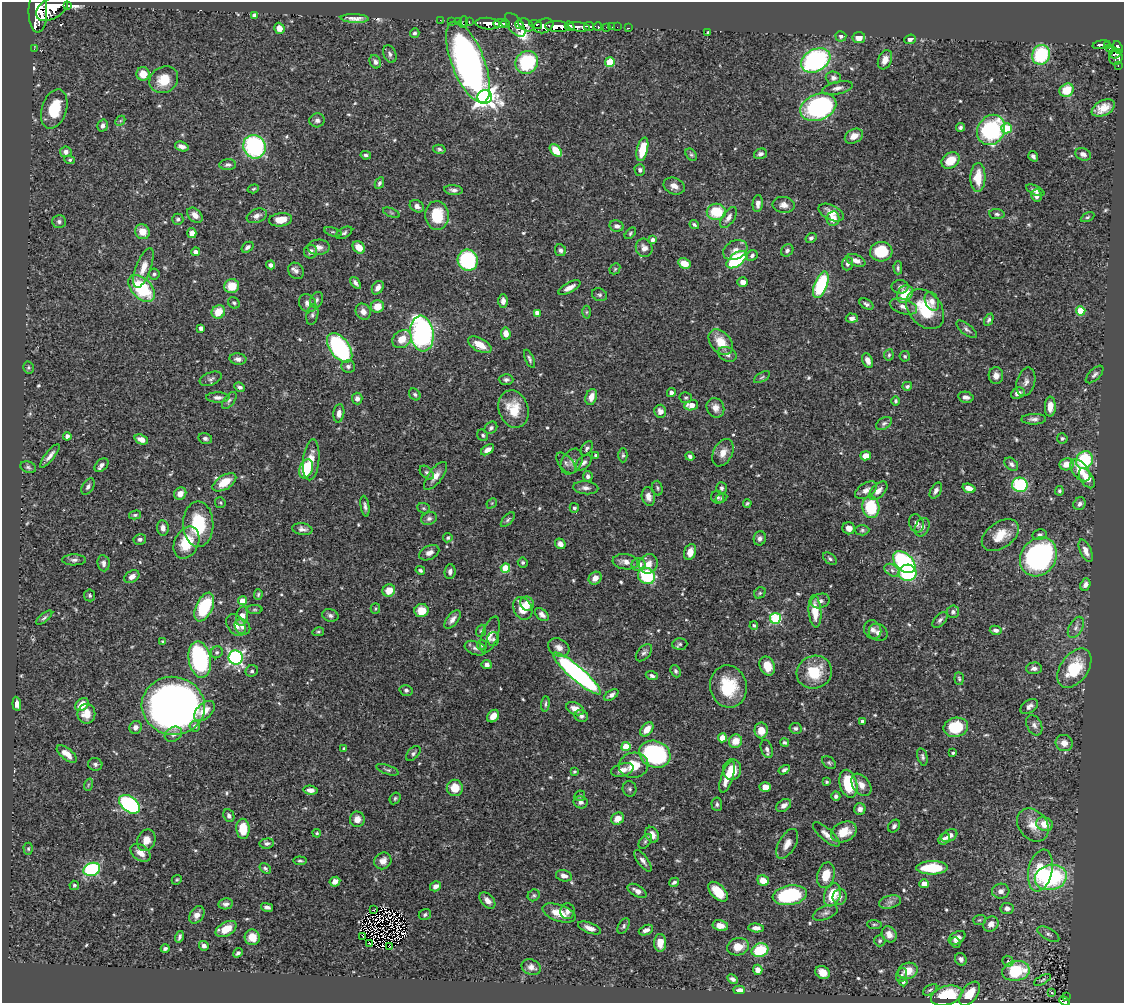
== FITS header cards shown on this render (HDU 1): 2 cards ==
NAXIS1  =                 1122
NAXIS2  =                 1001

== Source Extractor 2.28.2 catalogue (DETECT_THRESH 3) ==
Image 1122 x 1001 px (HDU 1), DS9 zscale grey, 1 PNG px = 1 image px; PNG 1126 x 1005 px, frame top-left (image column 1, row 1001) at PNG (2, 2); each listed source drawn as its Kron ellipse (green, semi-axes under 4 px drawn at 4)
Background 0.464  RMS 0.018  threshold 0.0529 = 3 sigma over >= 5 px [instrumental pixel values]
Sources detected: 612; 7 with non-positive FLUX_AUTO (blend fragments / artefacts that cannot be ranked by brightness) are neither listed nor drawn; of the other 605, the 500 brightest by FLUX_AUTO listed and drawn (105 fainter detections omitted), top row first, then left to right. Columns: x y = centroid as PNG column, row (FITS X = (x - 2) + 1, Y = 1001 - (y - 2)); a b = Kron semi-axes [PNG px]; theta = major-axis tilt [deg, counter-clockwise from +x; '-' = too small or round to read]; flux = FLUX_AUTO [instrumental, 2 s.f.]
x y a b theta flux
67 5 3 3 - 55
52 8 17 10 32 2700
38 11 21 9 89 2800
254 15 4 3 - 4.4
355 18 14 4 -2 8.2
440 20 2 2 - 8.6
452 21 3 3 - 18
458 21 2 2 - 8
469 21 3 2 - 14
464 22 6 2 71 13
488 24 12 5 -5 940
500 24 7 3 -1 590
506 24 4 3 - 220
519 24 4 3 - 97
536 24 6 3 -15 220
515 25 14 7 -53 250
526 25 8 5 -33 350
544 26 10 7 21 500
570 26 5 3 - 300
589 26 5 3 - 130
557 27 12 5 -2 1300
579 27 11 4 -6 650
598 27 4 3 - 76
607 27 3 3 - 27
612 27 2 2 - 4.4
617 27 2 2 - 7.4
279 28 5 5 - 10
629 28 2 2 - 4.6
708 32 4 3 - 1.7
415 33 5 4 - 2.4
841 36 5 5 - 3.1
859 37 6 5 - 12
910 39 6 4 21 3.8
1101 45 9 4 11 130
1107 45 3 3 - 82
1118 47 7 3 -68 180
1109 48 3 3 - 58
34 49 3 2 - 4.7
390 54 9 6 -68 4.3
1115 54 6 5 - 140
1041 55 10 9 - 80
1116 58 7 6 - 180
816 60 15 11 29 200
885 60 10 6 67 9.4
375 62 7 5 -60 4.2
468 62 43 16 -68 640
527 62 12 11 - 85
610 62 5 4 - 43
1118 66 3 2 - 9.7
143 74 7 6 - 16
833 78 7 6 - 3.9
164 80 15 12 34 25
837 88 15 6 14 6.3
1067 90 7 6 - 27
485 97 7 7 - 670
818 107 19 13 22 210
1103 108 12 7 27 14
54 109 20 12 71 40
317 120 7 7 - 4.3
120 121 5 4 - 1.6
103 126 6 5 - 4.3
961 127 4 4 - 2.9
1006 128 5 5 - 55
991 130 16 13 59 140
854 136 9 7 27 11
182 146 7 4 -17 6.4
254 147 12 11 - 160
439 149 6 4 -15 2.4
642 149 12 5 77 31
556 150 7 5 -47 26
66 152 5 5 - 5.3
760 154 7 5 18 3.8
1083 154 8 6 -23 5
366 155 5 3 - 2.6
691 155 7 5 -49 2.1
1033 156 5 4 - 3.3
70 160 5 4 - 1.9
950 160 10 7 35 26
228 165 8 5 1 3.8
640 170 6 5 - 3.2
978 177 14 7 88 25
379 183 6 4 63 2.7
674 186 11 8 -22 8.1
253 189 6 4 17 1.6
453 190 9 5 -6 4.1
1035 190 10 4 -25 4.3
1037 195 6 5 - 6.4
758 204 8 5 84 5.6
784 205 11 8 -6 7.1
417 206 7 5 -30 5.2
716 212 9 8 - 41
831 212 13 7 -26 13
391 213 9 3 -21 1.7
997 214 8 5 -7 2.9
195 215 9 6 -43 8
437 215 14 12 -86 38
257 216 10 7 22 5.5
1087 217 7 4 26 1.9
728 218 12 6 56 6.3
178 219 6 5 - 2.8
833 219 7 6 - 14
280 220 11 6 6 16
59 221 7 6 - 3.1
694 225 5 4 - 2.3
617 226 7 5 -12 4.9
142 232 7 7 - 14
333 232 9 4 -18 2.2
192 233 5 4 - 8.4
344 233 9 5 30 2.7
630 233 7 4 47 2
811 238 6 4 35 3.1
652 240 4 4 - 3.3
247 247 6 4 35 3.5
318 247 11 7 2 6.6
359 247 7 5 -43 15
644 248 9 8 - 7.2
560 250 6 5 - 3.4
735 250 13 9 28 8.9
787 250 7 5 43 3.3
196 252 4 4 - 5.7
311 252 7 6 - 5.3
881 252 11 10 - 43
752 255 6 5 - 3.8
468 260 11 10 - 100
736 260 11 6 37 120
856 260 10 5 -22 6.9
684 263 6 5 - 18
847 264 6 5 - 3.5
271 265 4 4 - 3.7
143 268 21 7 70 14
898 268 6 4 -90 2.2
615 269 6 5 - 1.9
296 271 9 7 -50 5
154 274 5 5 - 2.6
743 282 5 4 - 7.4
355 283 7 3 -52 3.7
821 285 14 6 69 94
232 286 7 7 - 22
900 287 8 7 - 4.5
142 288 16 9 -45 81
378 288 7 5 57 6.9
569 288 12 5 28 8.2
905 294 9 7 56 32
599 295 8 6 -23 2.8
316 300 8 6 66 3.5
503 301 6 4 90 5.3
932 301 10 6 -65 7.5
234 303 6 5 - 2.3
308 303 9 8 - 6.7
866 304 7 5 -32 3
377 306 6 6 - 16
903 307 14 7 -17 7.8
925 309 22 16 -50 49
1081 311 4 4 - 36
218 312 7 6 - 22
363 312 8 7 - 6.3
586 312 6 4 89 1.8
537 313 4 4 - 8.9
312 315 10 5 78 3.6
852 318 6 4 -2 5.6
989 320 6 4 64 2.8
201 328 4 4 - 5.3
967 329 12 5 -38 3.9
506 333 6 5 - 9.5
422 334 18 11 -83 300
402 339 10 8 36 17
721 342 14 10 -49 23
480 345 13 6 -29 16
340 348 17 9 -54 180
727 354 9 7 -24 4.9
889 355 6 4 82 2
905 356 5 5 - 2
238 359 8 5 -5 4.6
529 359 10 4 -66 2.9
868 360 7 5 -65 8
348 366 7 6 - 3.6
28 368 6 5 - 1.9
1095 374 11 5 45 3.6
996 376 8 7 - 7.2
762 377 9 4 30 2.3
211 379 11 6 21 3.9
506 380 7 5 -2 3.4
1026 382 14 9 75 7
907 386 5 4 - 2.3
240 387 6 4 -25 2.9
671 393 4 4 - 4.2
1018 393 7 5 24 6.2
415 394 6 5 - 2.3
218 397 11 5 -1 4.7
591 397 8 5 72 11
966 397 8 5 -12 4.6
686 398 6 5 - 2
357 399 6 5 - 4.9
229 400 10 5 53 3.2
896 401 5 4 - 2
691 405 7 5 10 13
1050 407 10 5 89 12
715 408 10 8 -68 9
513 409 19 14 -71 31
660 411 6 6 - 6.2
339 413 9 5 84 6.7
1034 419 12 5 1 4.4
884 423 9 5 32 3.1
491 428 7 5 41 3.2
483 435 6 5 - 2.5
67 436 4 4 - 4.6
205 438 7 5 -13 3
1062 438 5 5 - 2.3
141 439 7 5 -21 8
587 448 8 5 54 3.1
487 450 7 4 33 7.4
723 453 14 9 63 11
623 455 7 4 90 2.2
50 456 14 4 51 6.3
596 456 4 3 - 3.3
690 456 4 4 - 3.5
866 456 5 4 - 13
311 460 20 8 84 16
1084 460 9 8 - 69
572 462 14 9 56 7.2
566 463 12 6 -49 4.5
584 463 9 5 44 4.4
1011 464 8 5 -42 3.7
1067 464 7 6 - 14
101 465 8 5 43 4.7
28 467 8 5 -21 2.9
306 469 10 6 70 50
1080 470 13 7 -49 19
427 473 8 5 -45 3.5
435 476 16 7 53 9.9
588 476 5 5 - 4.6
1087 478 11 6 -59 12
224 482 13 7 32 25
1020 485 8 7 - 95
88 487 9 5 58 4
586 488 12 6 -5 5.6
657 488 7 5 -75 2.2
721 488 6 5 - 3
969 488 6 4 -18 9
866 490 12 7 31 7.2
878 491 11 6 45 9.2
936 491 8 5 61 4.5
1059 491 5 4 - 2.2
180 494 6 5 - 9.7
648 497 9 6 -78 8.1
718 497 7 6 - 2.9
721 498 6 4 28 1.6
220 503 6 5 - 1.9
492 503 6 4 46 1.6
747 503 4 3 - 1.7
1080 504 7 6 - 4.3
365 506 10 4 -81 3.9
871 507 11 8 -80 55
424 508 6 5 - 1.9
574 508 5 4 - 3.1
135 515 6 4 14 2.4
429 518 8 6 23 3.9
508 520 9 4 48 2.7
916 523 9 7 -71 6.9
198 524 22 15 -89 57
922 527 9 7 63 5.5
163 528 8 5 -84 6.2
849 528 6 6 - 6.5
302 529 10 6 -9 4.9
862 530 7 5 2 2.4
1000 535 21 13 35 24
1040 535 7 5 12 3
448 538 5 4 - 2.5
760 538 7 6 - 3.9
140 539 6 5 - 3.4
186 543 17 12 64 37
560 544 5 5 - 5.8
1086 551 12 5 -67 8
690 552 8 5 72 11
429 553 11 6 27 7.4
1038 557 20 17 53 270
830 559 8 5 -39 2.7
74 560 12 5 0 4.4
523 562 5 5 - 2.4
625 562 13 7 -6 8.3
904 562 13 8 -43 200
103 563 8 6 -82 4.5
638 564 7 6 - 12
648 564 10 9 - 11
505 568 5 4 - 41
420 570 5 3 - 2.2
892 570 8 5 -32 4
450 572 7 5 85 4.4
908 573 9 8 - 71
646 576 9 8 - 76
132 577 8 5 32 6.6
595 578 7 6 - 9.3
1085 585 6 5 - 5.1
389 591 6 6 - 17
760 593 6 5 - 1.8
258 594 5 4 - 1.9
90 595 6 5 - 2.1
242 601 4 4 - 17
820 601 9 7 18 5
527 604 7 6 - 11
204 607 15 8 64 77
375 608 5 4 - 1.7
523 608 12 9 -64 28
255 610 8 4 0 1.9
421 610 7 6 - 20
815 611 16 6 -85 23
953 612 6 6 - 3.6
330 615 8 6 -15 3.5
542 615 8 5 -40 5.2
242 616 10 6 78 9.1
44 618 10 4 40 2.6
775 618 5 5 - 110
452 619 11 5 51 6.3
940 620 9 5 48 3.6
236 625 12 8 -56 10
754 625 4 4 - 2.6
242 627 8 7 - 6.1
1076 627 11 6 61 5.1
873 630 10 8 -60 5.8
996 630 6 4 -14 4.4
481 631 6 5 - 1.9
318 632 5 4 - 2
878 632 10 8 -31 5.8
490 635 19 8 71 10
493 639 6 6 - 2.6
163 642 4 4 - 1.6
680 644 7 5 3 2.8
482 645 5 5 - 1.9
559 647 11 8 -28 8.3
475 648 11 6 -21 4.6
217 652 6 5 - 2.8
644 653 10 6 48 3.7
236 658 7 7 - 300
200 659 18 11 -79 170
487 665 5 4 - 5.3
767 666 10 7 -67 20
1034 668 8 6 2 5.3
1074 668 22 13 54 47
252 671 6 5 - 2.6
676 671 6 5 - 2.8
814 672 18 16 25 43
577 674 31 7 -41 330
652 676 6 4 -21 3.4
959 679 6 4 -84 2
728 687 21 18 -77 47
406 690 6 5 - 3
611 695 8 4 33 3.9
17 704 7 4 -83 5.5
545 704 7 3 83 2.2
82 705 7 5 43 15
173 706 31 29 -9 940
1029 706 10 6 34 6
575 709 9 6 -24 9.9
204 711 12 7 43 17
86 714 10 9 - 16
493 716 7 5 52 9.7
581 716 7 6 - 3.4
862 721 4 3 - 3.5
1034 725 11 7 -62 5.1
195 726 5 5 - 5.4
136 727 6 6 - 5.4
956 727 12 9 12 52
795 728 6 5 - 2.4
647 729 8 5 51 14
761 730 8 6 90 15
173 734 9 7 30 5.6
722 738 4 4 - 22
735 741 7 6 - 15
785 742 5 3 - 2.2
1064 743 8 8 - 8.9
626 747 4 4 - 34
344 749 3 3 - 1.6
767 749 9 5 -70 4.2
413 753 9 5 46 2.9
953 753 3 3 - 1.7
67 754 12 5 -38 11
655 754 16 13 -20 170
922 757 9 5 -75 2.8
829 763 8 5 -38 2.3
95 764 7 6 - 3.4
634 765 15 12 11 26
388 770 12 4 -19 2.7
622 770 11 6 16 8.4
732 770 10 9 - 20
784 770 6 4 32 2.9
574 772 4 3 - 1.9
727 777 16 6 71 16
827 782 3 3 - 1.7
848 784 14 8 -75 54
88 785 6 4 72 1.7
861 785 12 8 -53 9.4
765 787 5 4 - 22
455 788 8 8 - 23
630 789 8 7 - 3
310 790 7 4 -7 5.9
580 796 5 5 - 2.1
836 796 5 4 - 3.5
395 798 6 5 - 2
581 802 7 6 - 5.1
129 804 12 7 -39 180
717 804 7 5 -86 2.7
784 805 8 5 36 6.4
860 809 6 6 - 5.3
229 816 7 5 -64 3.7
357 819 7 7 - 9.2
618 819 7 5 37 14
1045 824 8 6 -21 17
1033 825 18 14 -49 18
894 826 7 5 52 3.3
243 829 10 6 -86 27
844 832 13 9 25 21
317 833 4 3 - 1.7
826 834 17 6 -41 8
652 835 8 6 -61 7.8
949 836 8 6 30 7.2
944 839 6 5 - 4.2
146 840 11 9 67 13
645 841 8 5 52 2.3
267 843 7 5 6 3.7
787 844 16 8 60 10
28 849 6 4 -88 2
140 853 11 7 -36 11
300 861 6 4 -6 2.3
383 861 9 8 - 8.8
643 861 13 5 -54 4.6
265 868 6 4 -34 2.3
932 868 16 6 1 59
92 869 8 6 20 140
1040 870 21 12 78 55
826 875 13 8 75 21
564 876 8 5 -13 6.6
1051 877 16 12 13 130
177 880 5 4 - 1.6
763 881 6 5 - 17
335 882 5 4 - 6.7
674 882 5 4 - 2.9
924 884 5 4 - 11
74 885 5 4 - 1.8
436 886 6 5 - 4.8
637 891 10 5 -30 6.3
1001 891 8 7 - 5.7
718 892 12 7 -45 26
534 895 6 5 - 2.2
790 895 17 9 9 120
832 895 12 8 69 37
840 897 8 7 - 4
487 900 9 6 -46 7.7
890 902 11 6 15 5
226 904 7 5 10 4
267 907 6 3 -13 3.5
1007 908 6 5 - 5.8
373 910 3 2 - 2.3
567 911 8 7 - 4.7
559 913 17 8 -19 19
825 913 13 6 21 4.9
197 915 9 6 55 7.7
425 915 6 5 - 2.5
979 920 6 5 - 2
874 924 7 4 -4 2.1
991 924 8 7 - 8.5
624 926 8 5 60 2.8
720 926 8 5 -11 11
590 928 12 5 -21 7.7
756 928 8 4 -4 6.4
226 929 11 6 29 19
646 930 7 4 23 5.5
889 934 8 7 - 7.5
1048 934 12 6 -29 4.2
362 936 4 2 - 2.3
179 937 6 3 75 3.1
252 937 8 7 - 13
957 938 9 6 31 8.2
880 941 6 5 - 2
369 943 2 2 - 2.4
660 943 9 6 88 12
956 943 5 4 - 2.4
204 946 5 5 - 4.4
389 947 3 2 - 1.8
738 947 11 8 14 15
165 948 4 3 - 2.8
760 950 8 6 21 53
238 953 5 4 - 2.9
961 959 6 5 - 4.8
1008 961 6 5 - 2.1
531 967 10 7 -22 6.1
758 970 5 4 - 7.8
908 971 10 8 18 15
1016 971 14 10 10 72
823 972 7 6 - 11
901 975 7 5 70 2.9
733 979 6 4 -29 3.6
1042 980 9 4 29 1.9
903 982 4 4 - 1.7
739 990 6 4 3 4.2
930 990 8 4 33 2.4
1052 993 3 3 - 4.1
969 994 14 7 53 28
947 996 16 9 17 56
1066 996 3 2 - 4.1
1065 1001 6 4 -23 80
At the frame edge (FLAGS 8, measured only in part): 1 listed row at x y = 1065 1001
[105 fainter detections neither listed nor drawn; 7 non-positive-flux detections neither listed nor drawn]